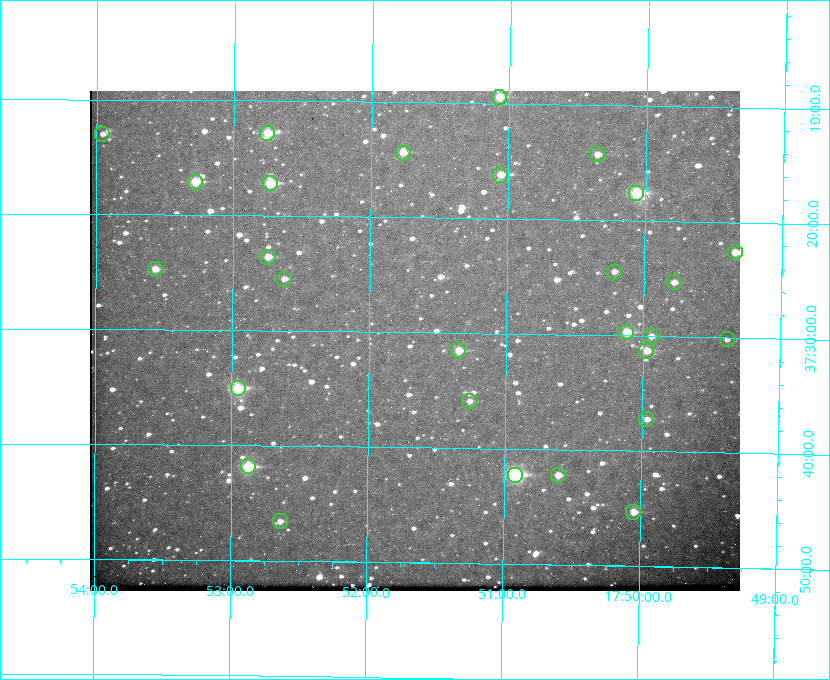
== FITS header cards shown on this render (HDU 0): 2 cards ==
NAXIS1  =                  650 / Width of table row in bytes
NAXIS2  =                  500 / Number of rows in table

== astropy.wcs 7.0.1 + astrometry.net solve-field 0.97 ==
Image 650 x 500 px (HDU 0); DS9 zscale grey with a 90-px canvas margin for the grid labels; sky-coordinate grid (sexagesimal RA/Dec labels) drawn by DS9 from the SOLVED WCS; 28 Tycho-2 reference stars matched to detected sources circled (green)
Header WCS: none
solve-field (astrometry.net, Tycho-2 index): SOLVED blind (the file carries no WCS)
Solved WCS: RA---TAN-SIP/DEC--TAN-SIP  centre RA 17:51:40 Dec +37:31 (267.92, +37.51 deg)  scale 5.21 arcsec/px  FOV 56.5' x 43.5'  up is +179 deg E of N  parity flipped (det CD > 0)
(file carries no celestial WCS; the grid is the blind solution)
Tycho-2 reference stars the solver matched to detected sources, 28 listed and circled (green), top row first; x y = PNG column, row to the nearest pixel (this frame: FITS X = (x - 90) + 1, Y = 500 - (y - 91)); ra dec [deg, ICRS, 3 dp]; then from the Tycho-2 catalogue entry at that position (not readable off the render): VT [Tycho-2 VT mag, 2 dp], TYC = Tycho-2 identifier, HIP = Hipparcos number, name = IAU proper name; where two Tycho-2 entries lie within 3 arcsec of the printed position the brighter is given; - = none
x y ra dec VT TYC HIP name
499 97 267.768 +37.157 9.98 2620-745-1 - -
267 133 268.189 +37.213 9.71 2620-542-1 - -
102 134 268.489 +37.217 11.29 2620-732-1 - -
403 153 267.943 +37.240 10.39 2620-505-1 - -
597 154 267.589 +37.238 11.09 2619-212-1 - -
500 175 267.764 +37.270 10.17 2620-784-1 - -
195 182 268.319 +37.285 9.88 2620-536-1 - -
270 183 268.183 +37.286 8.98 2620-786-1 87506 -
636 193 267.517 +37.293 8.96 2619-379-1 - -
735 252 267.335 +37.377 10.60 2619-634-1 - -
268 257 268.186 +37.393 10.44 2620-175-1 - -
155 269 268.392 +37.412 10.60 2620-800-1 - -
614 272 267.555 +37.408 11.50 2619-358-1 - -
284 279 268.156 +37.424 11.25 2620-712-1 - -
674 282 267.445 +37.422 11.17 2619-451-1 - -
626 332 267.531 +37.495 10.07 2619-274-1 - -
651 336 267.485 +37.500 11.33 2619-40-1 - -
727 339 267.347 +37.503 12.15 3088-638-1 - -
458 350 267.836 +37.525 9.96 3089-889-1 - -
646 351 267.494 +37.522 10.35 3088-270-1 - -
238 388 268.239 +37.584 8.64 3089-755-1 - -
469 401 267.815 +37.598 11.54 3089-1081-1 - -
646 419 267.491 +37.621 11.40 3088-1284-1 - -
248 466 268.219 +37.697 8.93 3089-671-1 - -
515 475 267.730 +37.705 8.13 3089-1203-1 87349 -
558 475 267.652 +37.703 11.04 3089-693-1 - -
633 512 267.512 +37.755 10.10 3089-2332-1 - -
280 521 268.159 +37.775 11.22 3089-2245-1 - -